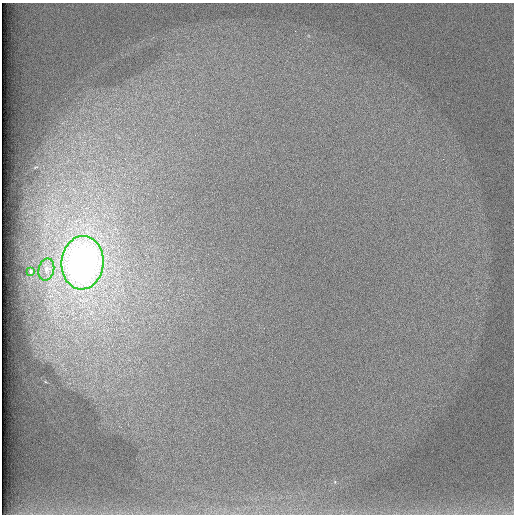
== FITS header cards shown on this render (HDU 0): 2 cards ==
NAXIS1  =                  512 /
NAXIS2  =                  512 /

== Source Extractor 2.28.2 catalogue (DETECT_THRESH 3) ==
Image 512 x 512 px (HDU 0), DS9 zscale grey, 1 PNG px = 1 image px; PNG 516 x 516 px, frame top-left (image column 1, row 512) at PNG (2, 3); each listed source drawn as its Kron ellipse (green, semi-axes under 4 px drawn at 4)
Background 98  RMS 2.8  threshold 8.44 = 3 sigma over >= 5 px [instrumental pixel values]
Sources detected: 3; all 3 listed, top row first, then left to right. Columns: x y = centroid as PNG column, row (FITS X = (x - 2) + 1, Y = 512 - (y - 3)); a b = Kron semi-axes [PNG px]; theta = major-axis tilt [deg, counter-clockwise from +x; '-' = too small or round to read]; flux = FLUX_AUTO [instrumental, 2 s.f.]
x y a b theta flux
82 263 27 21 85 100000
46 269 11 7 76 1100
31 271 3 3 - 290